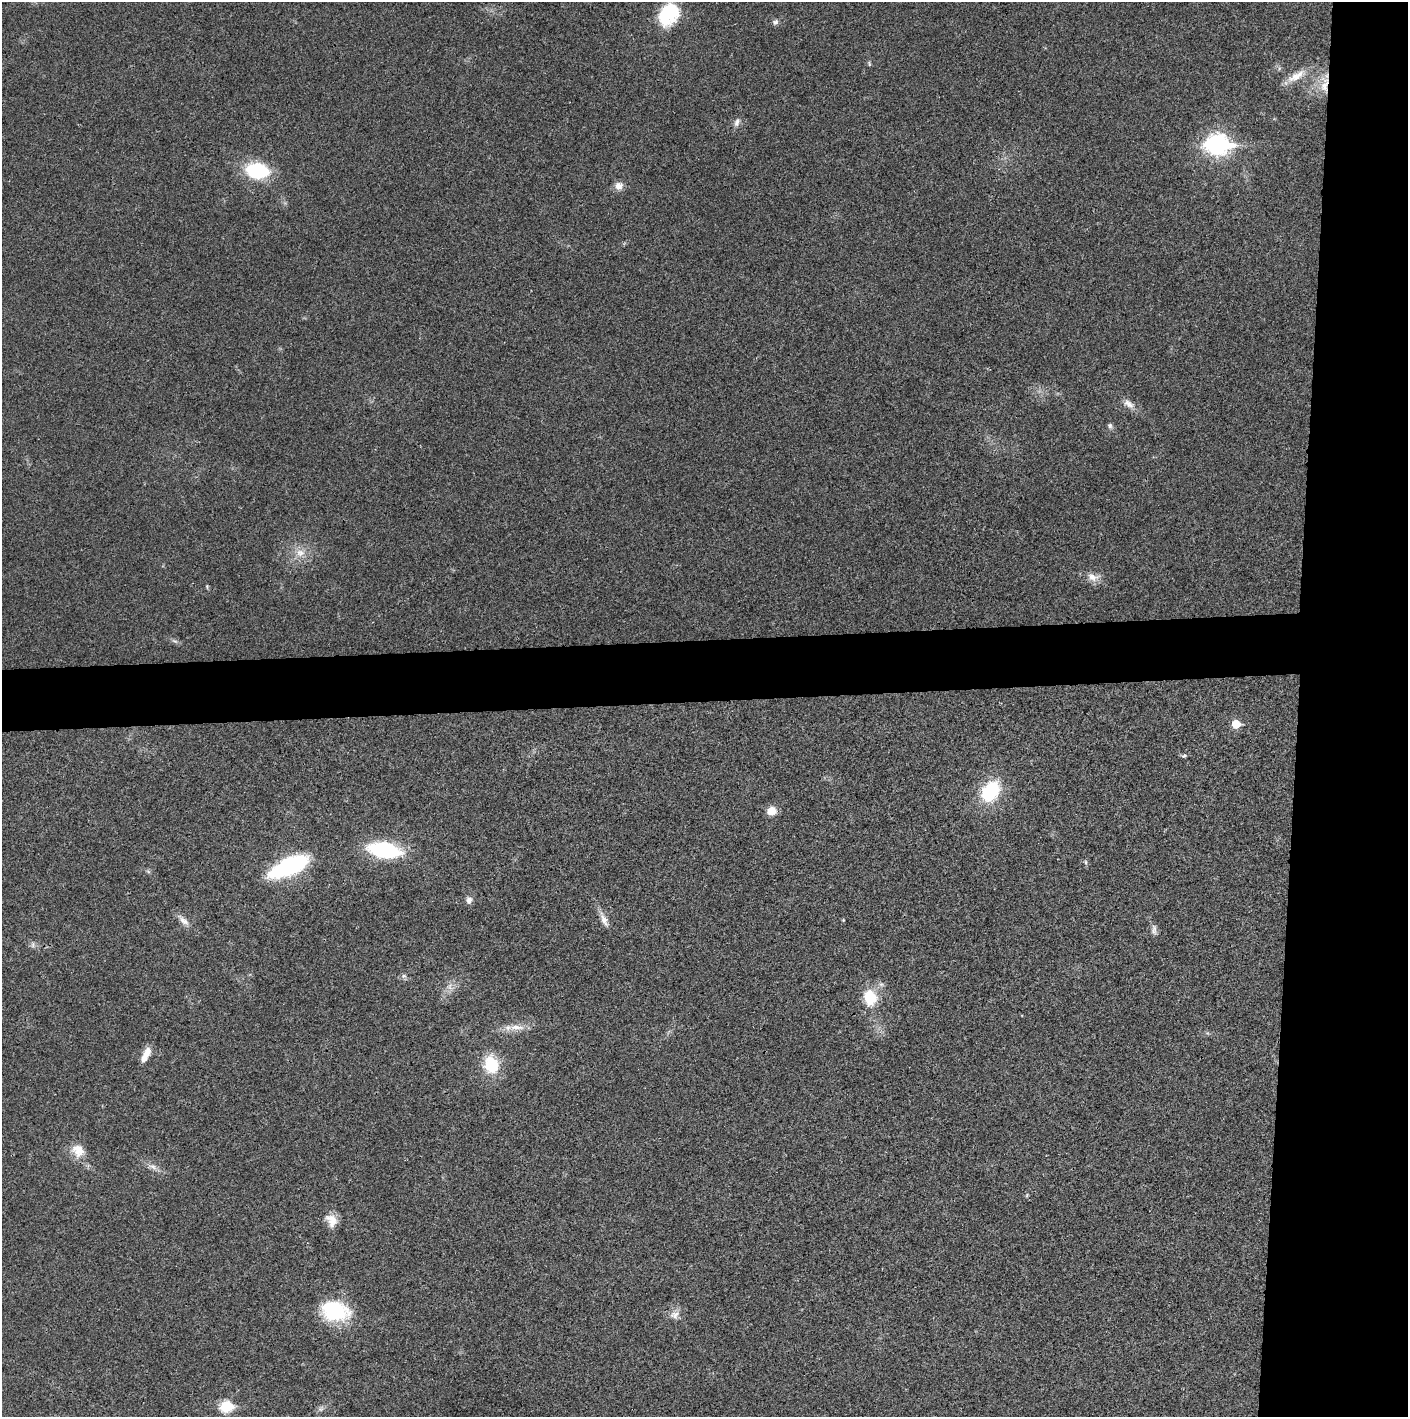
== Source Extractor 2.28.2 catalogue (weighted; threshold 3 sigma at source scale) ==
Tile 6 of 3 x 3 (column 3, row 2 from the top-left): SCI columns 2815-4220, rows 1415-2829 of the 4221 x 4243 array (HDU 1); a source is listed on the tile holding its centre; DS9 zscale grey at full resolution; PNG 1410 x 1419 px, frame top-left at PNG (2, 2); no overlay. Shown black and unused: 12% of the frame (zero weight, under 3 of 4 exposures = <1% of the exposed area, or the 3 px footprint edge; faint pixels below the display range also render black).
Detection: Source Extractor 2.28.2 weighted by HDU 2 'WHT'; one run over the whole footprint, this tile lists its part. Background 0.019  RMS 0.0051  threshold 0.023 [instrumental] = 3 sigma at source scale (4.5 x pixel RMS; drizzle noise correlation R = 1.50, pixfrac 1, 0.05/0.05 arcsec/px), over >= 5 px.
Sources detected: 42; all 42 listed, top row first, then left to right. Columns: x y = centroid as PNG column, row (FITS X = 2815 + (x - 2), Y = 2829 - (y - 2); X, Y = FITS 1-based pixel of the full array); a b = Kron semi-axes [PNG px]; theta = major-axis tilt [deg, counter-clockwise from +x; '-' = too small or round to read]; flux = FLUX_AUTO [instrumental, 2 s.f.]
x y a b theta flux
669 14 24 18 58 31
775 22 8 6 48 1.5
869 64 8 3 -77 0.71
1296 76 30 10 31 7.4
1325 85 26 12 88 9.6
737 122 13 7 69 2.4
1217 144 10 8 0 280
257 171 17 12 -9 44
619 186 11 10 - 3.6
1129 404 16 8 -37 4
1110 426 8 6 -84 1.4
300 553 13 11 -7 5.8
1093 577 18 11 -11 4.8
207 586 6 4 81 0.59
174 641 10 4 -26 1.3
1236 724 6 5 - 13
1184 756 7 5 24 0.94
990 791 21 15 54 32
772 811 11 9 27 5.6
384 850 35 16 -9 39
1086 862 7 4 -82 0.82
288 867 41 15 25 56
469 900 9 8 - 2.2
604 919 23 7 -66 4.2
183 920 20 8 -44 3.7
843 920 4 4 - 0.43
1154 930 15 7 88 2.1
33 945 8 4 82 1.1
404 976 8 6 20 1.3
449 987 10 6 84 2.6
870 998 14 11 -75 18
516 1027 22 8 -1 6.3
146 1055 20 7 63 5.7
491 1065 18 15 -77 21
78 1150 18 15 -41 8.2
153 1167 13 7 -23 2.9
1027 1195 6 4 72 0.56
331 1220 17 12 -61 6
335 1311 32 21 -11 35
674 1315 14 11 22 4.1
226 1406 7 6 - 38
321 1409 8 6 20 1.6
Overlapping masked pixels (flux is a lower limit): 1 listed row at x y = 1325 85